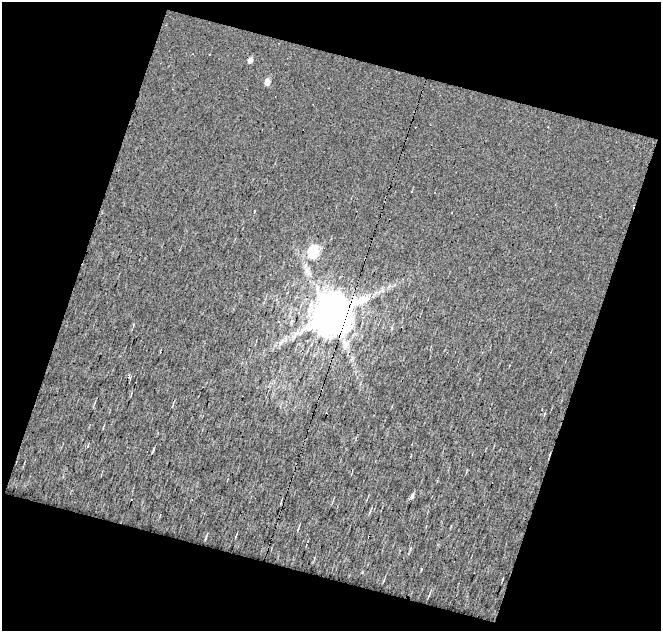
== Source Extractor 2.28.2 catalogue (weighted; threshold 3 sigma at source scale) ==
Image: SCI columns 1-659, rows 25-653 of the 659 x 677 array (HDU 1 of 3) = the unmasked area's bounding box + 8 px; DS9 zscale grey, full resolution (1 PNG px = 1 image px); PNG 663 x 633 px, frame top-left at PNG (2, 2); no overlay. Shown black and unused: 38% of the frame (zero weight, under 12 of 24 exposures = <1% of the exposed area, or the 3 px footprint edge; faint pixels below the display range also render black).
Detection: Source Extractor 2.28.2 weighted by HDU 2 'WHT'. Background 0.00485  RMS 0.011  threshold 0.0451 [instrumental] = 3 sigma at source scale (4.09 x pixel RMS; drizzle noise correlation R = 1.36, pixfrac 0.8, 0.0396/0.0396 arcsec/px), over >= 5 px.
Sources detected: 14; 2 cosmic-ray / hot-pixel residue — not listed; the other 12 listed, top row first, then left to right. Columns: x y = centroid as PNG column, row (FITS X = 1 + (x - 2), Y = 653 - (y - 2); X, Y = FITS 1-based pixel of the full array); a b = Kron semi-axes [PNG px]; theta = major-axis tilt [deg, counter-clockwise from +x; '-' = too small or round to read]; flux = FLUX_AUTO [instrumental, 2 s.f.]
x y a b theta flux
250 60 6 4 48 3.9
267 82 6 5 - 6.8
255 211 3 2 - 0.81
313 252 7 6 - 85
331 316 13 11 51 4200
278 322 3 2 - 0.83
281 343 11 3 50 2.9
544 414 5 3 - 0.9
153 450 8 2 65 1.1
412 496 7 4 63 2.5
298 529 5 3 - 0.94
206 538 8 2 69 1.1
Overlapping masked pixels (flux is a lower limit): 1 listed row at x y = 331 316
Unlisted compact peaks at least as high as the median listed source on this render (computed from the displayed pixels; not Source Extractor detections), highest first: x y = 421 569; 362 572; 383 581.